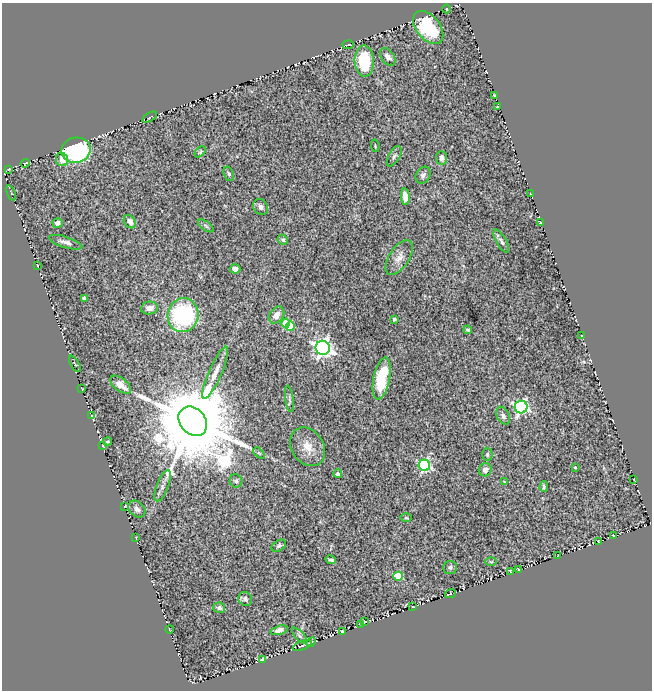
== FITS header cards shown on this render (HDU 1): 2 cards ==
NAXIS1  =                  650
NAXIS2  =                  688

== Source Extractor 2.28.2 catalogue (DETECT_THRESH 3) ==
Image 650 x 688 px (HDU 1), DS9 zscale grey, 1 PNG px = 1 image px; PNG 654 x 692 px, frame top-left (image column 1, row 688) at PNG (2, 3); each listed source drawn as its Kron ellipse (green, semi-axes under 4 px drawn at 4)
Background 0.597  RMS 0.063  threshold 0.19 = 3 sigma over >= 5 px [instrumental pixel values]
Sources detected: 93; all 93 listed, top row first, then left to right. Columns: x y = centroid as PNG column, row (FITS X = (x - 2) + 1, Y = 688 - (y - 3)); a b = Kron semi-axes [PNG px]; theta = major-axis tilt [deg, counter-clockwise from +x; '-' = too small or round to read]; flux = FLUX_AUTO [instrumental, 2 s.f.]
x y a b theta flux
446 9 4 3 - 3.8
428 27 19 11 -51 230
348 45 5 2 - 3.7
388 57 10 6 -55 19
364 61 15 9 -88 210
494 95 2 2 - 2.7
497 107 4 2 - 4.2
150 117 8 2 31 2.9
375 146 6 2 -80 3.7
76 150 14 12 13 640
200 152 7 4 47 5.6
394 156 11 5 60 11
442 158 6 5 - 16
62 160 6 6 - 51
25 163 4 3 - 4
9 169 3 2 - 4
229 174 7 5 -68 8.4
423 175 9 7 60 17
11 193 8 3 -68 5.9
531 194 3 2 - 2.2
405 197 8 4 -86 42
261 207 8 7 - 18
130 222 7 5 -57 19
541 222 3 3 - 4.8
57 223 5 4 - 17
206 226 9 4 -36 9.6
283 240 5 4 - 9.7
501 241 13 5 -60 15
66 242 17 5 -17 24
399 258 20 10 57 41
37 266 2 2 - 2.8
235 269 5 4 - 27
84 298 4 3 - 18
149 308 8 6 9 29
183 315 17 15 76 510
276 315 9 7 53 38
394 319 4 3 - 10
286 323 4 4 - 140
290 326 5 4 - 130
468 330 4 3 - 6.2
582 335 2 2 - 3.6
323 348 7 7 - 2200
75 364 9 2 -59 4.5
215 373 28 6 66 49
382 378 21 8 78 210
121 385 12 6 -39 44
82 388 3 2 - 3.3
289 399 13 4 -82 10
521 407 6 6 - 960
91 416 4 2 - 2.3
503 416 9 6 -64 15
193 421 16 12 -48 99000
108 441 4 2 - 5.2
103 445 4 2 - 3.4
308 447 20 16 -56 64
259 453 6 4 -43 6.1
487 454 7 5 89 7.9
424 465 6 5 - 680
575 467 3 3 - 5.3
485 470 7 6 - 19
338 474 4 4 - 14
634 479 2 2 - 2.9
236 481 7 6 - 11
505 482 3 2 - 3.3
163 486 16 6 69 20
544 487 5 3 - 8.1
125 506 3 2 - 2.8
137 509 10 7 -45 16
406 518 6 4 -1 5
614 536 3 2 - 4.3
136 537 4 3 - 3.8
598 541 3 2 - 3.3
279 546 8 5 32 9.3
558 556 3 2 - 2.2
331 560 5 3 - 9.9
491 562 6 4 1 5.2
450 567 7 6 - 12
518 569 3 2 - 3.5
510 572 4 2 - 5.5
398 576 4 4 - 180
450 594 5 3 - 1.9
245 599 7 6 - 13
413 607 3 2 - 2.9
219 608 6 5 - 11
365 622 4 2 - 3
360 624 3 2 - 2.5
169 629 4 2 - 2.6
279 630 8 4 16 21
342 631 3 3 - 5
300 636 10 4 -45 8.5
311 642 6 3 44 5.3
302 645 10 3 20 5.7
262 659 4 2 - 4.9